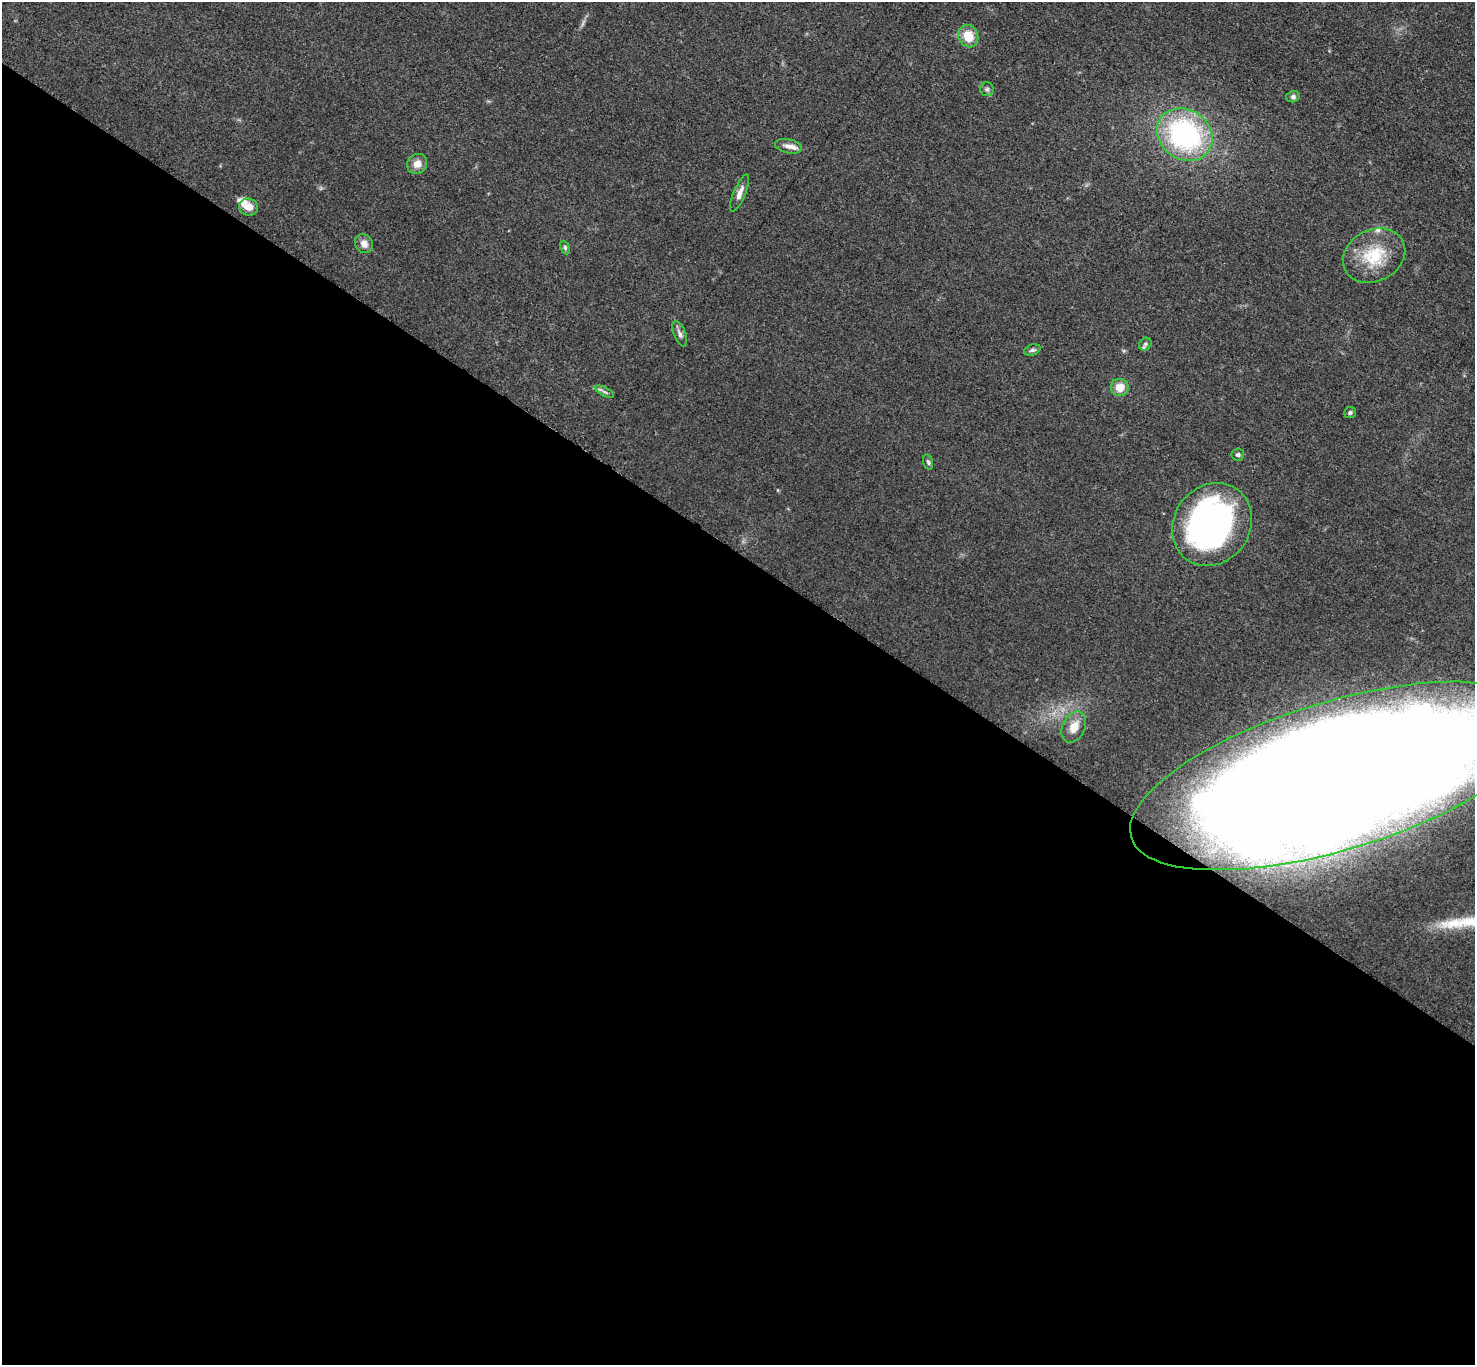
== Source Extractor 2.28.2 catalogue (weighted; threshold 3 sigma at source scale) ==
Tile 14 of 4 x 4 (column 2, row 4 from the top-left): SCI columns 1486-2958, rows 163-1525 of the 5911 x 5916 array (HDU 1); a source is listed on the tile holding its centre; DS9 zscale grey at full resolution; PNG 1477 x 1367 px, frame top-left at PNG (2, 2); each listed source drawn as its Kron ellipse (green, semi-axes under 4 px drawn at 4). Shown black and unused: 60% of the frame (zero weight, under 3 of 5 exposures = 1% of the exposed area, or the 3 px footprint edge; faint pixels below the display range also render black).
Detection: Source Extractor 2.28.2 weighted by HDU 2 'WHT'; one run over the whole footprint, this tile lists its part. Background 0.0534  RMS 0.0058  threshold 0.0261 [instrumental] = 3 sigma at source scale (4.5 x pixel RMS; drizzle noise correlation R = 1.50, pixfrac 1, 0.05/0.05 arcsec/px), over >= 5 px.
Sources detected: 26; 1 inside a brighter object's white glare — neither listed nor drawn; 3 inside a brighter listed object's ellipse — not listed separately; the other 22 listed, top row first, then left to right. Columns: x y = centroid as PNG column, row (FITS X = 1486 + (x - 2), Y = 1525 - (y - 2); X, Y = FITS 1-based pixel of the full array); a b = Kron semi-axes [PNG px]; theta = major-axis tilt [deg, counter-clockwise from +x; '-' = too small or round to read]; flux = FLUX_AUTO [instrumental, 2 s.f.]
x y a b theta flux
968 36 11 10 - 11
987 89 7 7 - 1.4
1293 97 7 5 15 1.6
1185 135 29 25 -35 97
789 146 14 7 -11 3.2
417 164 10 9 - 4.8
740 193 20 6 67 4
249 207 9 8 - 5.1
364 244 10 8 -54 3.7
565 247 7 4 -65 0.98
1374 256 32 26 27 27
680 334 13 6 -69 2.2
1145 344 7 5 46 1.4
1032 350 8 5 19 1.3
1120 387 9 8 - 8.2
605 392 10 3 -29 1.3
1350 413 6 5 - 1.3
1238 455 6 6 - 1.4
928 462 8 4 -74 1.1
1212 524 43 38 53 170
1074 727 16 11 65 7.5
1336 776 214 74 17 4100
Overlapping masked pixels (flux is a lower limit): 1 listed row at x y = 1336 776
Isophote crosses this tile's border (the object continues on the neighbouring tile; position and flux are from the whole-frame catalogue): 1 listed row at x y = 1336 776